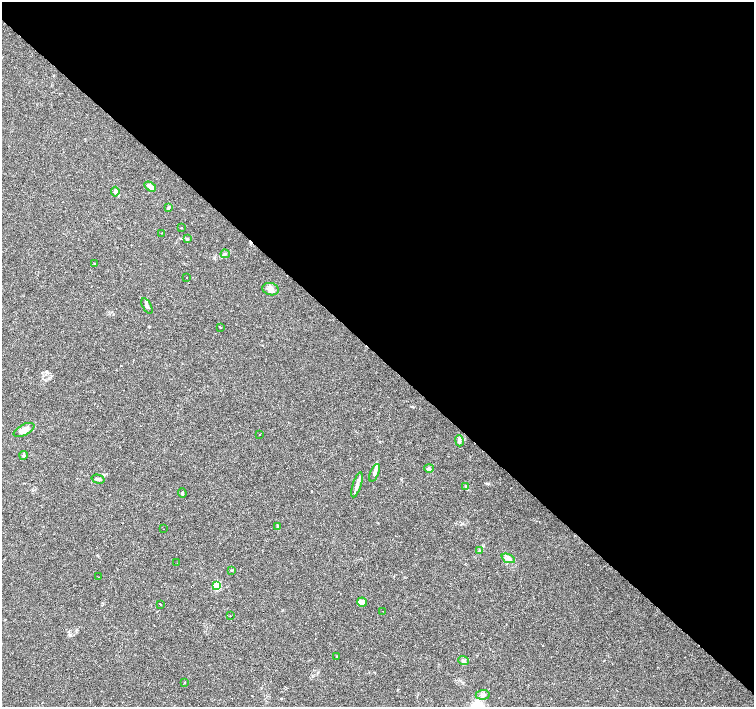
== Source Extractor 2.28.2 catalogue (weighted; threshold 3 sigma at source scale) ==
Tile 3 of 4 x 4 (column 3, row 1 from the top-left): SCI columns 3011-4514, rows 4385-5794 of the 6022 x 6015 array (HDU 1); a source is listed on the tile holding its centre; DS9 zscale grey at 2 x 2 block average (1 PNG px = mean of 2 x 2 image px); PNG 756 x 709 px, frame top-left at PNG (2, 2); each listed source drawn as its Kron ellipse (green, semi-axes under 4 px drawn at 4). Shown black and unused: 50% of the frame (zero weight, under 3 of 4 exposures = <1% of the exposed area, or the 3 px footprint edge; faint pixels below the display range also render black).
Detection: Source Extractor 2.28.2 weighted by HDU 2 'WHT'; one run over the whole footprint, this tile lists its part. Background 0.0253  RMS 0.0033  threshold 0.0148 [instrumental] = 3 sigma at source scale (4.5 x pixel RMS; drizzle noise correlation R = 1.50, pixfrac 1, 0.0396/0.0396 arcsec/px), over >= 5 px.
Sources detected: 50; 9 cosmic-ray / hot-pixel residue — neither listed nor drawn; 3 inside a brighter listed object's ellipse — not listed separately; the other 38 listed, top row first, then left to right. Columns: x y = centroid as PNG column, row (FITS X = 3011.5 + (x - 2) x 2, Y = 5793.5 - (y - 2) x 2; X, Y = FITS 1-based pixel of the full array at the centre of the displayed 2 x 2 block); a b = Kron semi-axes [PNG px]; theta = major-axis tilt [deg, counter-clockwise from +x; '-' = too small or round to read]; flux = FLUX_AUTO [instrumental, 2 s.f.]
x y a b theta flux
150 187 6 4 -32 4.2
115 192 5 4 - 2.1
169 207 3 3 - 0.75
181 228 2 2 - 0.86
161 233 2 2 - 1.1
187 239 3 3 - 0.68
225 254 4 3 - 1.1
95 264 2 2 - 0.4
186 278 2 2 - 0.56
271 289 8 6 -17 4
147 306 8 3 -62 1.7
220 327 2 2 - 5.7
24 430 11 5 27 5
260 434 2 2 - 5.4
459 441 5 3 - 1.4
23 455 4 3 - 1
429 468 5 3 - 0.99
374 473 9 4 67 2.7
98 479 6 3 -16 1.7
357 485 13 3 73 3
465 486 3 3 - 0.66
182 493 5 2 - 1
278 527 4 2 - 0.64
164 529 2 2 - 1.1
480 551 3 3 - 0.8
508 558 7 4 -23 2.3
177 563 2 2 - 0.33
232 570 3 3 - 0.58
98 577 2 2 - 0.47
217 586 3 3 - 38
362 602 5 4 - 3.3
160 604 2 2 - 2.9
383 611 2 2 - 0.65
230 616 2 2 - 0.32
337 657 3 2 - 0.75
463 660 5 3 - 1.2
185 682 2 2 - 1.2
483 695 7 5 7 2.3
Diffuse or blended objects may show on this block-average render without a row.